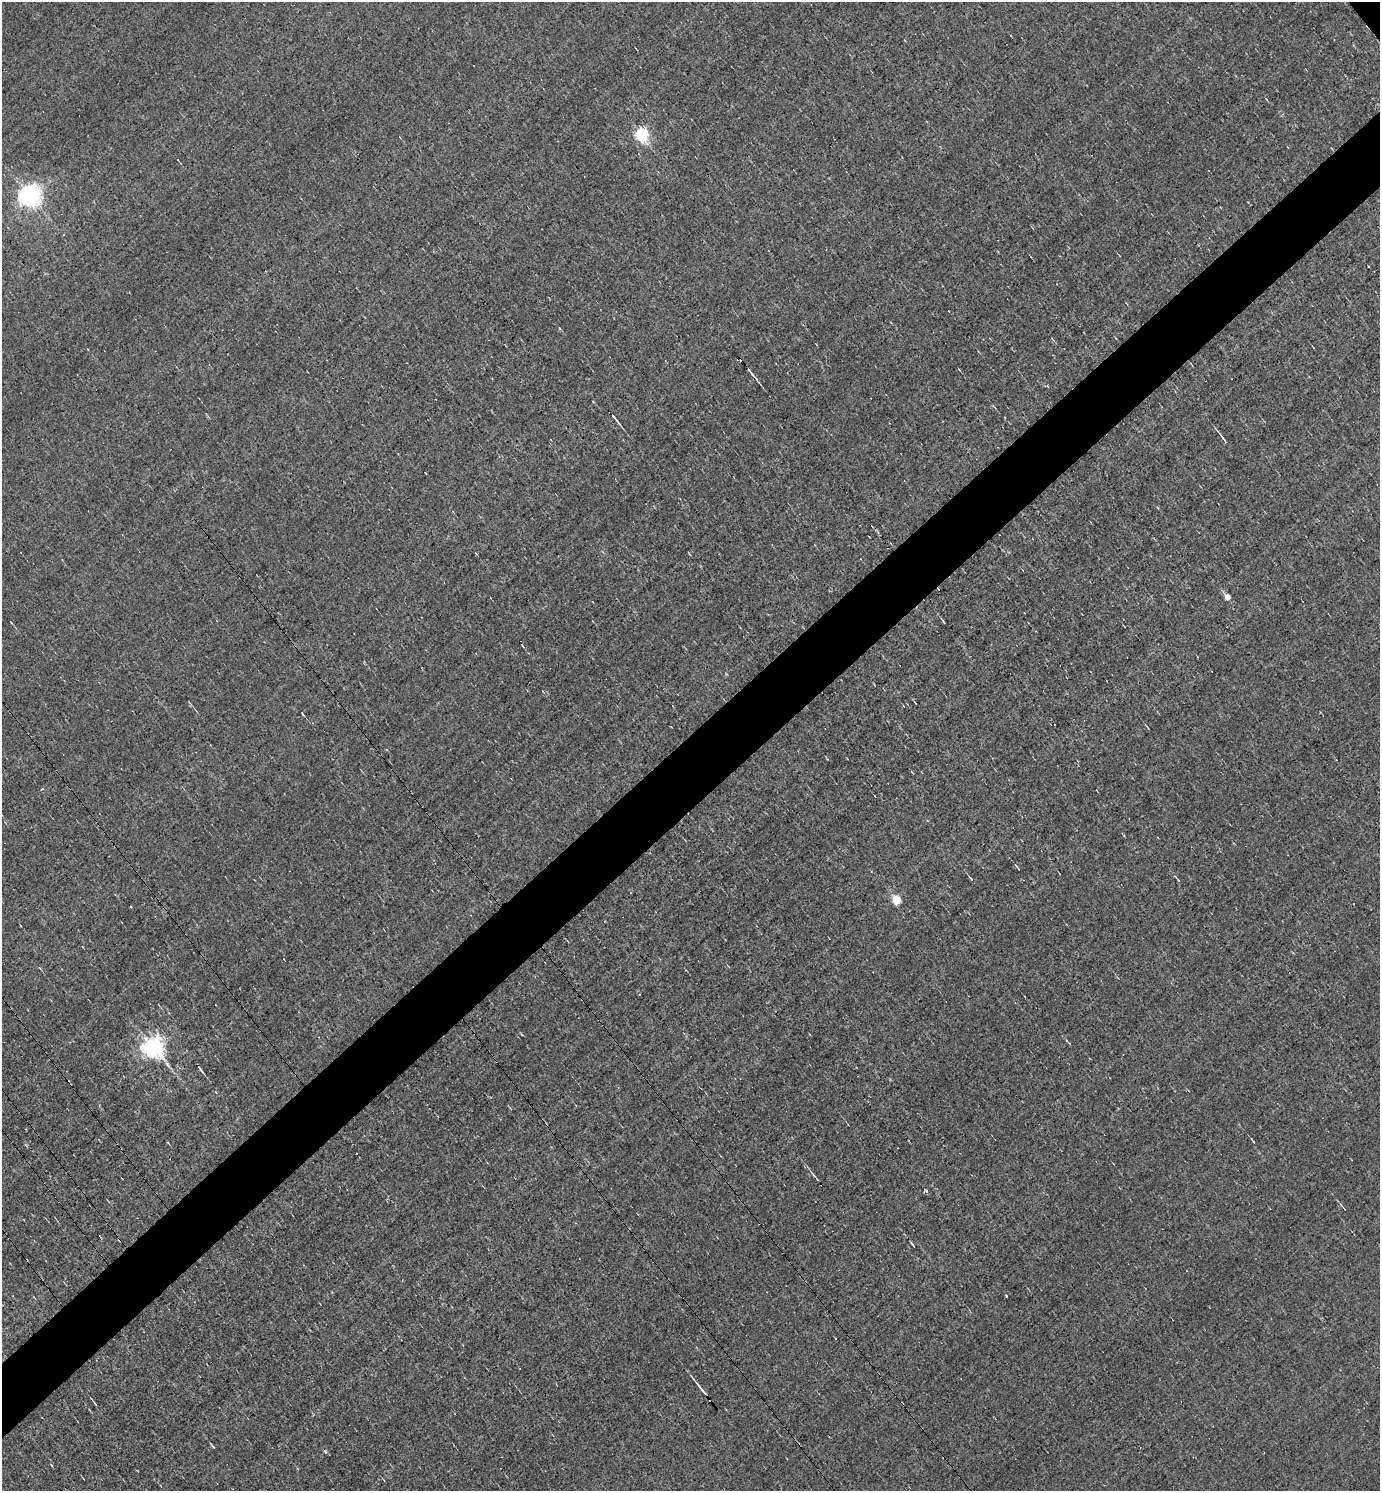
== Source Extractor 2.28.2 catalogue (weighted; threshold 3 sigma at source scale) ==
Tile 7 of 4 x 4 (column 3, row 2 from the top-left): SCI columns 3049-4426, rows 2981-4469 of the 5954 x 5959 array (HDU 1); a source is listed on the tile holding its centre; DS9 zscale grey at full resolution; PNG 1382 x 1493 px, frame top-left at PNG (2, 2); no overlay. Shown black and unused: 5% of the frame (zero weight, under 3 of 4 exposures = <1% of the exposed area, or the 3 px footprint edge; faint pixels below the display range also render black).
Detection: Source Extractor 2.28.2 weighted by HDU 2 'WHT'; one run over the whole footprint, this tile lists its part. Background -0.00765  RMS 0.049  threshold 0.22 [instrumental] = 3 sigma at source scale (4.5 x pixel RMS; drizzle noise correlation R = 1.50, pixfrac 1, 0.05/0.05 arcsec/px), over >= 5 px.
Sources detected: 22; all 22 listed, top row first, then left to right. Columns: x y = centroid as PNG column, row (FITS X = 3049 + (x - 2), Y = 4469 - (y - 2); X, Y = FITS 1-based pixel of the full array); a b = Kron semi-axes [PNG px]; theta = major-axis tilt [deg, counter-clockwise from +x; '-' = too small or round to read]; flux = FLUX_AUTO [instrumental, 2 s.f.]
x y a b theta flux
641 134 6 5 - 950
30 196 7 7 - 3500
752 374 24 3 -49 23
615 418 13 2 -52 17
1223 438 14 3 -52 17
1227 597 5 4 - 48
943 621 5 2 - 5.4
303 714 4 2 - 3.8
42 789 5 3 - 5.2
1018 867 7 2 -53 5.5
971 879 7 3 -49 6.5
897 900 5 5 - 210
153 1047 7 7 - 2900
200 1069 10 2 -53 11
1253 1142 5 2 - 4.9
814 1176 16 2 -50 13
927 1191 5 3 - 7.9
1006 1295 3 3 - 12
836 1339 3 2 - 3.8
701 1389 18 2 -51 32
213 1446 6 2 -50 6.2
325 1452 4 4 - 7.2
Overlapping masked pixels (flux is a lower limit): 2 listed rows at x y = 752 374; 701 1389